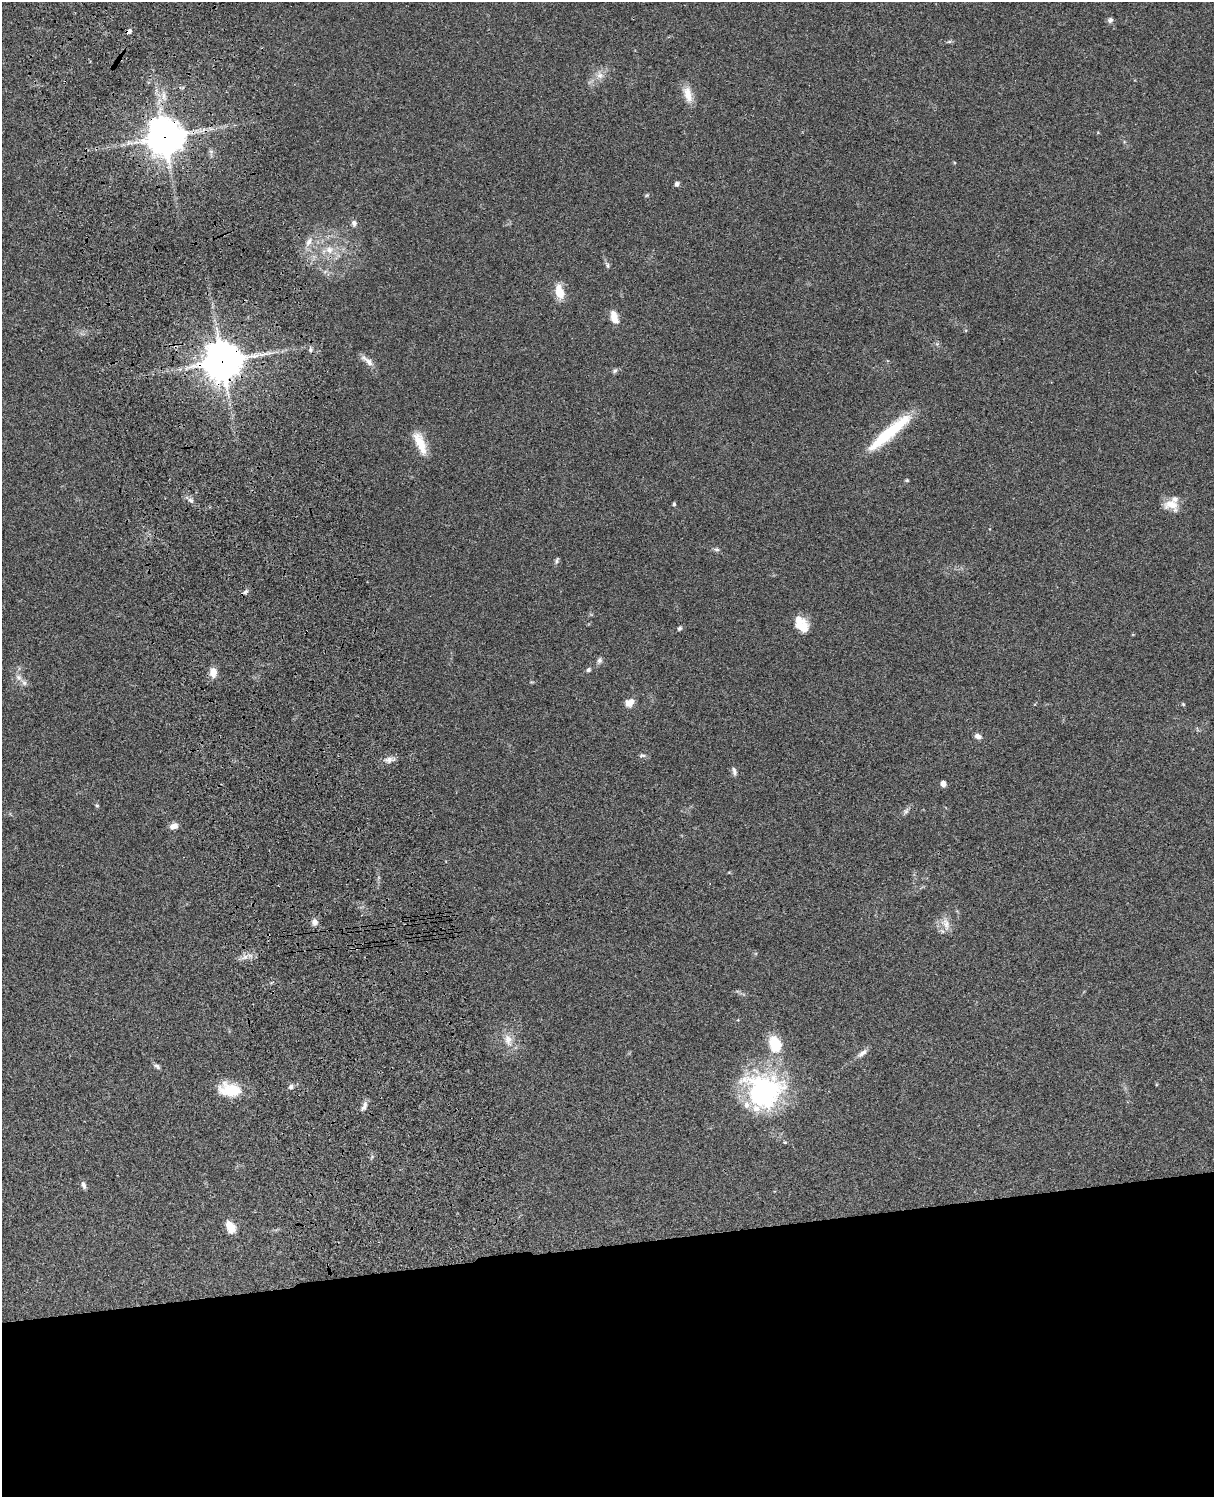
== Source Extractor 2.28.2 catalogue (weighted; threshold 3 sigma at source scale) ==
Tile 11 of 4 x 3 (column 3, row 3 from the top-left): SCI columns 2546-3757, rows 278-1772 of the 5088 x 4927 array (HDU 1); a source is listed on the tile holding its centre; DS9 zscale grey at full resolution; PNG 1216 x 1499 px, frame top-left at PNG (2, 2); no overlay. Shown black and unused: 17% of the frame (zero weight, under 3 of 4 exposures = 6% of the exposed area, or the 3 px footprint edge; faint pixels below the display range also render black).
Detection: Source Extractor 2.28.2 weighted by HDU 2 'WHT'; one run over the whole footprint, this tile lists its part. Background 0.0838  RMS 0.006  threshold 0.0269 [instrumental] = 3 sigma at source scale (4.5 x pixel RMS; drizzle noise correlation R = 1.50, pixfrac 1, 0.05/0.05 arcsec/px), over >= 5 px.
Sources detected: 62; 6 inside a brighter listed object's ellipse — not listed separately; the other 56 listed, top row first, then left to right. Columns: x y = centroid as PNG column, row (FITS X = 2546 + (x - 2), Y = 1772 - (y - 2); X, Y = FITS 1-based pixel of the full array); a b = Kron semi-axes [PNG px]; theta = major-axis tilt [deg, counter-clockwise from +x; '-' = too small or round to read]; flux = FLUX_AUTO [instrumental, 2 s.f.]
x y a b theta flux
1110 20 7 6 - 1.7
129 31 7 5 48 1.7
600 75 9 9 - 3.5
688 94 23 10 -76 7.2
165 137 12 12 - 1200
677 184 5 5 - 1.9
647 195 6 4 43 0.71
354 223 8 7 - 1.9
309 242 14 7 66 3.7
329 250 11 10 - 5.5
608 266 7 4 -84 1.1
559 292 16 9 -74 10
614 317 15 8 -73 6.4
310 350 7 4 -82 1.1
269 353 9 4 0 1.7
222 361 12 12 - 1500
367 361 21 6 -40 3.9
615 371 8 5 48 1.2
889 432 56 12 40 32
420 443 29 10 -66 11
907 480 5 4 - 0.66
191 500 9 5 -27 1.9
674 504 4 3 - 1.1
1171 505 19 13 -21 7.8
717 549 7 6 - 1.3
557 560 9 5 70 1.2
245 592 9 4 44 1.4
803 627 17 10 -89 8.3
679 628 7 5 38 1.1
599 660 8 7 - 1.7
588 670 6 5 - 1.2
213 672 11 8 -87 5.3
19 677 9 7 -52 2.6
629 703 11 9 31 4.4
1183 704 5 4 - 0.66
978 736 8 6 -16 2.5
642 755 10 4 1 1.2
389 760 10 9 - 3.1
734 771 11 5 -75 1.8
943 784 5 4 - 4
97 805 6 3 -2 0.58
906 811 6 6 - 1.4
174 826 10 7 17 3.2
314 922 8 7 - 2.8
946 924 19 10 -75 5.6
245 957 8 5 45 2.2
508 1040 19 11 -79 6.9
775 1044 19 13 -73 17
862 1053 15 6 38 3
157 1066 9 5 -34 1.5
291 1087 7 6 - 1.5
230 1090 29 16 -8 16
764 1091 41 37 -18 96
364 1106 13 6 64 2.6
83 1185 10 5 -70 2
230 1227 14 9 -61 7.2
Overlapping masked pixels (flux is a lower limit): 3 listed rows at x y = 129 31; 165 137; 222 361